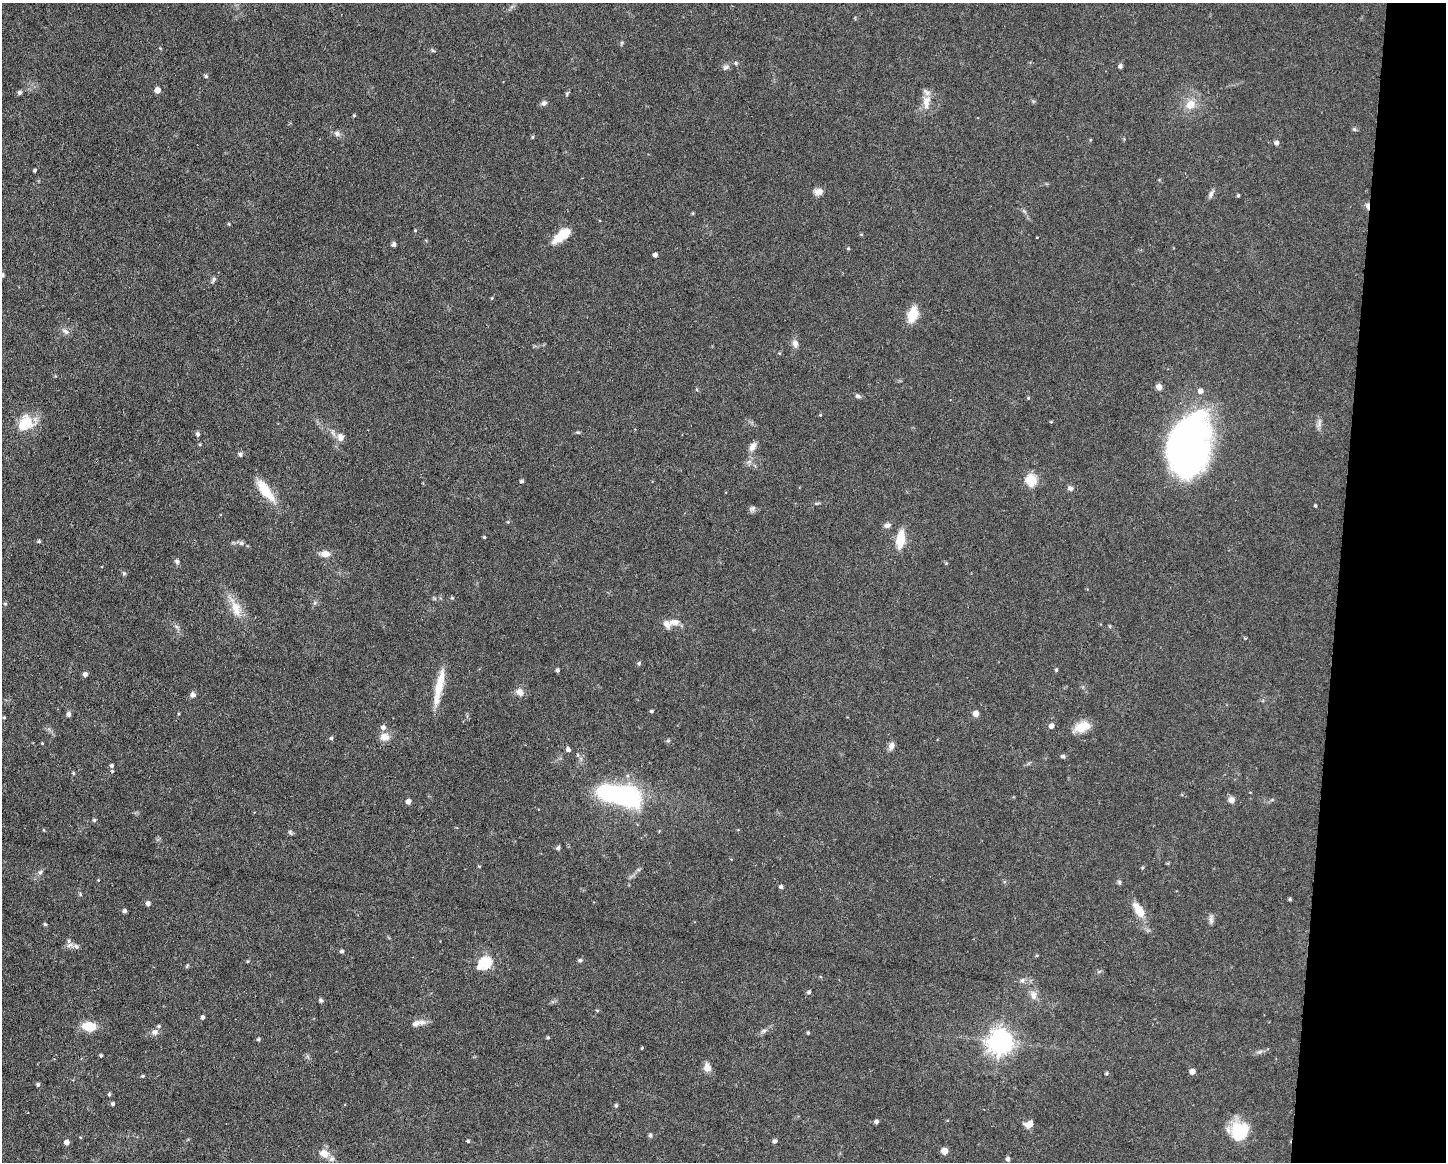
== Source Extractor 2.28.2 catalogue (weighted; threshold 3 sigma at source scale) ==
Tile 6 of 3 x 4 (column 3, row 2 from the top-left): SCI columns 3110-4553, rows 2319-3478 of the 4662 x 4637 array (HDU 1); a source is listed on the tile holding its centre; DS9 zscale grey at full resolution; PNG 1448 x 1164 px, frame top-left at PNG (2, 3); no overlay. Shown black and unused: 7% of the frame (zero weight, under 3 of 6 exposures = <1% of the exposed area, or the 3 px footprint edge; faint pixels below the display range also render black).
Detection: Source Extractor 2.28.2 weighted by HDU 2 'WHT'; one run over the whole footprint, this tile lists its part. Background 0.0934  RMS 0.0049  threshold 0.0202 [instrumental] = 3 sigma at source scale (4.09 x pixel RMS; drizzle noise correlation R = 1.36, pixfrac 0.8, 0.05/0.05 arcsec/px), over >= 5 px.
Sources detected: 164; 1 inside a brighter object's white glare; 1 cosmic-ray / hot-pixel residue — not listed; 5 inside a brighter listed object's ellipse — not listed separately; the other 157 listed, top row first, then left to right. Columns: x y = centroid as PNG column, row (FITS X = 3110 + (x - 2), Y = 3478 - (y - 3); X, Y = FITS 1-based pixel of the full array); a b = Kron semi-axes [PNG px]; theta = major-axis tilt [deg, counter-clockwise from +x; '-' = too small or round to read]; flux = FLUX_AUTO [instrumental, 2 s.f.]
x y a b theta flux
433 51 6 3 -20 0.6
736 63 5 5 - 0.67
1120 66 6 5 - 1.1
726 67 10 6 25 1.5
206 76 5 4 - 0.68
157 90 5 5 - 3.9
20 93 5 5 - 1.2
567 93 7 4 66 0.69
926 102 22 10 86 5.7
544 103 7 6 - 1.4
1190 104 12 11 - 5.7
354 115 4 4 - 0.5
1354 129 6 4 -44 0.71
337 133 9 7 -42 1.6
532 137 4 4 - 0.53
1276 143 5 5 - 1.6
35 170 3 3 - 0.82
818 192 11 8 1 2.9
1211 194 12 5 63 1.6
1238 195 3 3 - 0.66
1367 206 9 4 -84 1.6
693 213 4 3 - 0.51
229 224 4 4 - 0.45
415 230 4 3 - 0.43
861 234 5 3 - 0.36
561 236 23 9 39 10
1037 237 2 2 - 0.32
394 245 5 4 - 1.4
848 248 4 4 - 0.54
655 255 4 4 - 1.8
2 275 4 4 - 1.4
213 280 11 5 59 1.3
492 298 4 4 - 0.46
912 315 15 10 68 9.8
65 331 11 7 -27 2
795 343 9 7 -66 2.3
779 353 4 3 - 0.42
1159 387 7 6 - 2.1
858 396 8 5 -16 1.1
1028 398 4 4 - 0.52
820 415 4 3 - 0.45
1051 422 5 3 - 0.43
26 423 20 16 38 13
1319 423 12 6 79 1.8
578 432 7 4 -8 0.61
198 434 5 4 - 1.2
341 437 11 9 -64 3.1
1187 442 64 38 61 150
200 444 4 3 - 0.53
752 447 11 8 56 2.7
240 454 6 5 - 0.89
1031 480 6 6 - 36
522 481 4 4 - 0.89
1070 488 7 6 - 1.5
265 490 31 11 -53 12
1315 506 3 3 - 0.61
752 509 9 7 9 1.3
508 522 4 4 - 0.48
887 525 9 6 4 1.5
484 537 3 3 - 0.53
900 539 15 7 81 14
39 541 4 4 - 0.82
242 543 8 6 -16 1.3
325 554 11 7 2 3.6
177 561 8 5 -52 1.1
124 573 6 5 - 0.69
452 598 5 4 - 0.5
315 603 6 4 88 0.77
5 604 5 4 - 0.58
235 608 33 12 -66 8.7
674 622 15 8 3 3.7
1246 638 4 3 - 0.41
639 663 5 5 - 0.71
557 670 4 4 - 0.91
1056 670 4 3 - 0.76
85 674 5 4 - 1.9
440 683 42 9 77 12
520 692 9 7 -35 3.2
193 694 7 7 - 1.5
651 711 4 3 - 0.85
976 713 6 6 - 2.6
69 714 6 5 - 1.3
4 718 4 4 - 0.51
1051 726 5 5 - 2.4
1082 727 20 12 21 7.4
385 737 13 10 -16 3.7
331 738 4 4 - 0.83
42 743 3 3 - 0.39
891 746 10 7 77 2.3
568 750 5 4 - 1.4
578 755 5 4 - 0.75
1063 756 6 5 - 0.92
112 765 6 5 - 1.2
73 773 4 3 - 0.64
628 776 5 3 - 0.69
621 796 39 15 -14 93
1231 800 8 8 - 2.1
408 801 5 5 - 2.4
94 820 5 4 - 0.72
44 830 5 3 - 0.35
290 833 7 5 -63 0.79
558 848 5 5 - 1.2
479 866 4 3 - 0.46
1142 868 4 3 - 0.54
40 872 8 5 37 1.1
98 880 4 3 - 0.37
1119 882 6 5 - 0.75
781 887 4 4 - 1.2
1290 899 3 3 - 0.69
148 903 5 4 - 1.8
124 911 4 4 - 1.2
1139 911 15 8 -58 9.1
1211 919 15 5 87 1.6
45 924 4 4 - 0.73
69 941 7 5 -73 1.3
76 946 7 5 -47 1.2
342 951 4 4 - 1
1037 955 5 3 - 0.45
580 960 6 5 - 0.78
248 961 5 4 - 0.54
485 963 7 6 - 47
187 966 6 4 46 0.59
1022 980 7 7 - 1.4
809 992 5 5 - 0.95
1033 995 13 9 -75 3.1
321 1000 6 5 - 0.95
597 1010 5 3 - 0.48
202 1017 4 4 - 1.4
422 1022 12 8 -3 2.8
89 1026 16 9 -6 9.1
764 1031 7 5 8 1.1
155 1032 10 8 14 2.1
808 1033 4 3 - 0.63
548 1037 4 3 - 0.6
258 1039 5 4 - 0.79
1000 1042 8 8 - 450
642 1048 4 3 - 0.48
1260 1052 9 4 9 1.2
101 1055 3 3 - 0.65
707 1067 11 9 -76 3.4
1192 1071 4 4 - 3.2
1106 1073 4 4 - 0.71
142 1076 4 4 - 0.62
38 1084 4 4 - 0.84
109 1094 5 4 - 0.74
113 1104 4 4 - 0.94
616 1105 5 4 - 0.92
876 1122 4 4 - 1.5
1029 1124 7 6 - 4.7
1240 1131 22 19 57 18
650 1135 5 5 - 0.99
468 1141 3 3 - 0.78
774 1141 5 4 - 1.3
66 1142 5 5 - 2.4
944 1151 5 5 - 6.6
324 1153 15 11 -26 5
1008 1159 4 4 - 1.5
Overlapping masked pixels (flux is a lower limit): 1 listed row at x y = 1367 206
Isophote crosses this tile's border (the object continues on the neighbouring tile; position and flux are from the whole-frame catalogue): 1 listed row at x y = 2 275